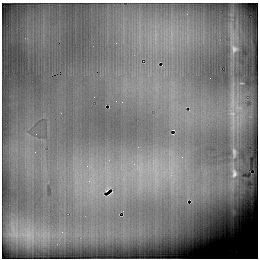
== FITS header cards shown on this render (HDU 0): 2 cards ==
NAXIS1  =                  256 / number of rows
NAXIS2  =                  256 / number of columns

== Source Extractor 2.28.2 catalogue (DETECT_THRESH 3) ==
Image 256 x 256 px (HDU 0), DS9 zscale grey, 1 PNG px = 1 image px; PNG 260 x 260 px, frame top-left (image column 1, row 256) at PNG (2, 3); no overlay
Background 6430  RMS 130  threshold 404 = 3 sigma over >= 5 px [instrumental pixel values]
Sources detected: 4; all 4 listed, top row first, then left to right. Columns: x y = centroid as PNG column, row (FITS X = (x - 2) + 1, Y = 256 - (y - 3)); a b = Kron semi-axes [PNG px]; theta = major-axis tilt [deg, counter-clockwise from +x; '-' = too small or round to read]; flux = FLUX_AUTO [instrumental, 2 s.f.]
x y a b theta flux
234 49 10 8 -79 38000
94 97 2 2 - 4900
234 173 13 8 86 53000
107 189 5 2 - 11000